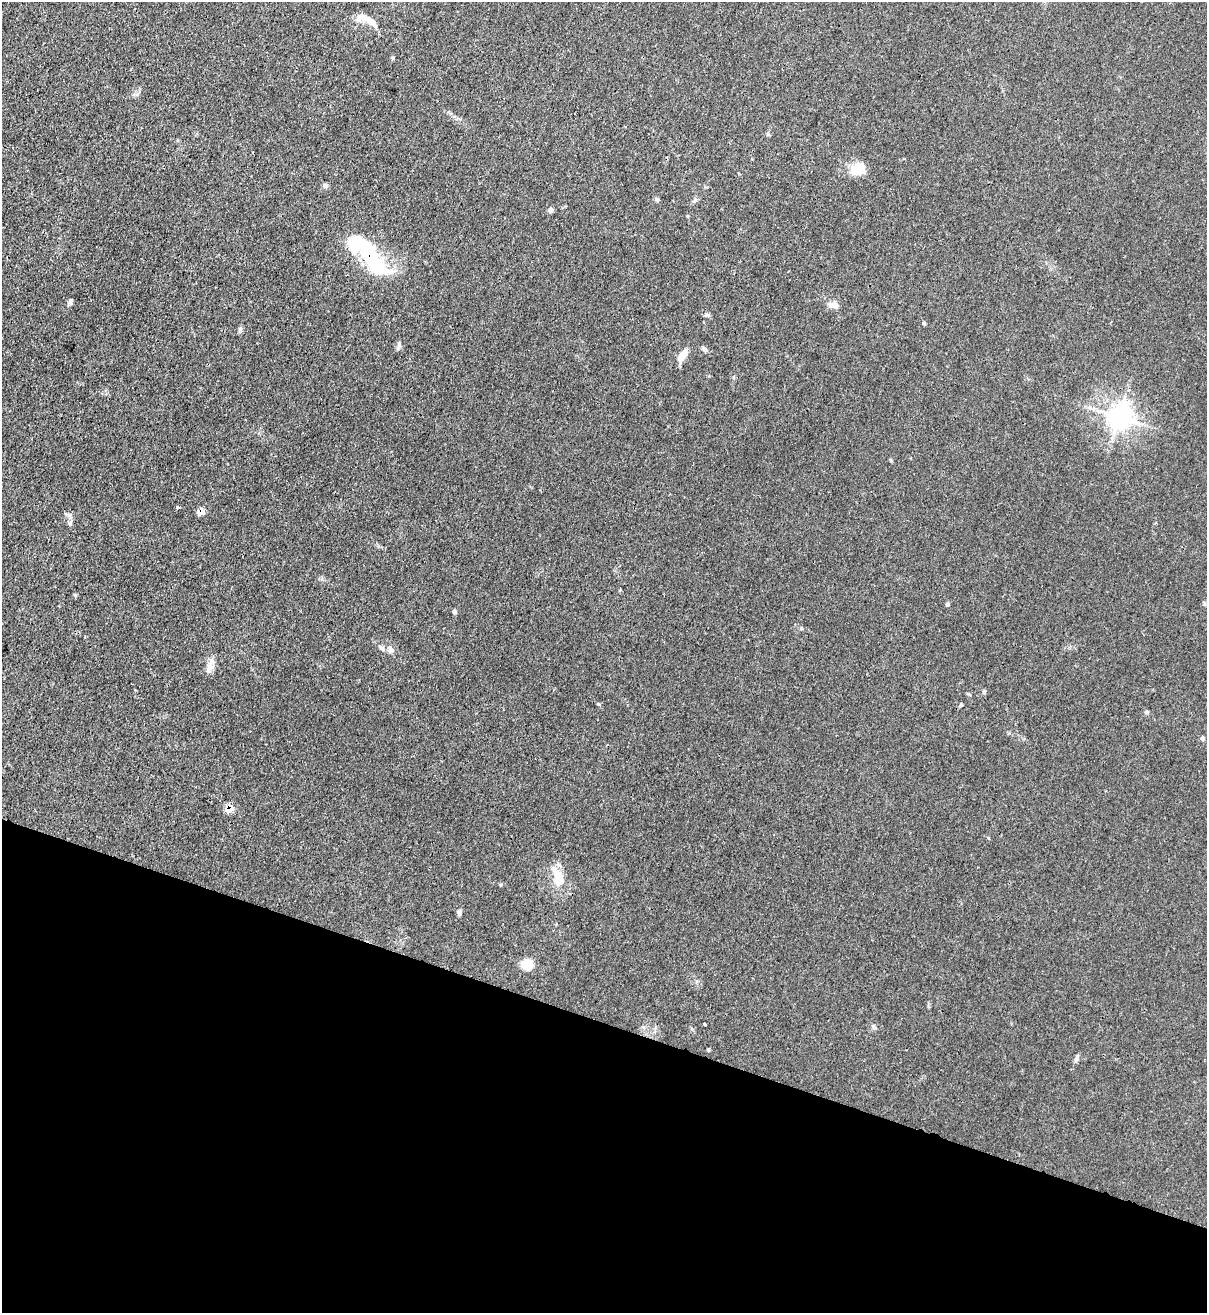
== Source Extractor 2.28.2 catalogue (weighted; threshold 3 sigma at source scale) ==
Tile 15 of 4 x 4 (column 3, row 4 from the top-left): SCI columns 2628-3832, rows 32-1342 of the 5383 x 5306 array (HDU 1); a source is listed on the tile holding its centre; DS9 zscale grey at full resolution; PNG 1209 x 1315 px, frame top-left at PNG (2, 2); no overlay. Shown black and unused: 22% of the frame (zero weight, under 3 of 4 exposures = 7% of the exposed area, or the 3 px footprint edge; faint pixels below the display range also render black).
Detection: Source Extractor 2.28.2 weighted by HDU 2 'WHT'; one run over the whole footprint, this tile lists its part. Background 0.0271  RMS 0.0029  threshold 0.0132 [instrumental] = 3 sigma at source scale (4.5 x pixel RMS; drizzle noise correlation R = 1.50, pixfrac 1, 0.05/0.05 arcsec/px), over >= 5 px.
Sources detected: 40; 1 inside a brighter object's white glare — not listed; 3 inside a brighter listed object's ellipse — not listed separately; the other 36 listed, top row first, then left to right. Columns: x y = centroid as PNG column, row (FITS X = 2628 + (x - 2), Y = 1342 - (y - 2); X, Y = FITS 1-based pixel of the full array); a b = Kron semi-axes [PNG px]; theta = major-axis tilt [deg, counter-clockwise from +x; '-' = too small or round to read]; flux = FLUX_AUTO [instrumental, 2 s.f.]
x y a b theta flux
365 18 15 10 -24 2.6
393 58 6 4 90 0.35
858 168 16 14 34 5.5
325 185 7 4 0 0.55
657 199 5 5 - 0.5
551 210 5 5 - 1.1
361 242 44 24 -32 16
70 302 9 5 78 0.62
833 305 14 7 -12 1.8
707 315 6 5 - 0.63
924 323 4 4 - 0.41
399 345 11 5 70 0.82
705 349 8 5 -46 0.7
682 356 19 7 61 3
1119 417 9 9 - 170
177 507 3 3 - 0.56
200 512 6 5 - 3.2
70 523 7 6 - 0.71
75 595 6 4 -46 0.34
1204 603 6 4 -73 0.36
948 604 4 4 - 0.64
454 612 6 5 - 0.55
382 648 9 5 -46 0.82
390 649 11 7 -79 1.2
210 666 19 8 71 2.1
984 692 6 3 20 0.36
598 704 5 4 - 0.34
1147 712 5 5 - 0.43
1202 738 6 4 69 0.44
229 809 7 5 43 4.6
558 878 25 11 -71 7.2
459 912 7 5 81 0.74
527 964 11 11 - 5.1
704 1024 3 3 - 0.61
708 1050 5 3 - 0.25
1077 1058 12 4 73 0.73
Overlapping masked pixels (flux is a lower limit): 3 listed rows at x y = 361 242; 200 512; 229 809
Unlisted compact peaks at least as high as the median listed source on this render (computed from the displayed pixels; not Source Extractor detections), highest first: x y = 240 329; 961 704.